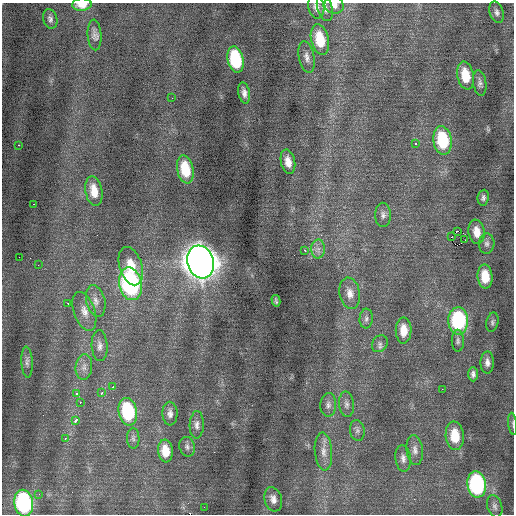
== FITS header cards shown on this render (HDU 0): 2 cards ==
NAXIS1  =                  512 / Axis length
NAXIS2  =                  512 / Axis length

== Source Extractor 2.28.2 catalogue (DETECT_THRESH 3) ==
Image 512 x 512 px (HDU 0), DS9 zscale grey, 1 PNG px = 1 image px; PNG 516 x 516 px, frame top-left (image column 1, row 512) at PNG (2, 3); each listed source drawn as its Kron ellipse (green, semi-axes under 4 px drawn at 4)
Background 0.00478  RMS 0.73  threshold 2.19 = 3 sigma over >= 5 px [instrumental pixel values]
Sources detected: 79; all 79 listed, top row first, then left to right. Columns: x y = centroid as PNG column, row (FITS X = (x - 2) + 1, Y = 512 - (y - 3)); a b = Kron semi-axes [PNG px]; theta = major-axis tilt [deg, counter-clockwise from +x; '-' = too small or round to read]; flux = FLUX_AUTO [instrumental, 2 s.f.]
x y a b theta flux
82 5 10 6 4 680
334 5 10 8 -19 320
316 7 12 8 -78 300
325 8 13 7 -75 290
497 12 11 7 -73 180
50 19 10 7 -74 180
94 35 15 7 -86 250
320 40 16 9 -77 1400
307 57 16 7 -79 300
236 59 13 8 -78 3300
465 76 14 8 -79 1100
480 83 13 6 -81 180
244 93 11 5 -79 240
172 98 2 2 - 24
443 140 14 9 -81 2700
416 143 3 3 - 890
19 145 3 2 - 530
288 162 12 7 -78 470
185 169 14 8 -78 1600
94 191 15 8 -80 760
483 198 8 5 83 140
34 204 2 2 - 290
383 215 12 8 -89 220
458 231 2 2 - 980
477 232 12 8 -81 580
451 237 2 2 - 620
465 240 2 2 - 58
487 244 10 8 86 190
318 249 9 7 89 240
305 250 3 3 - 500
19 257 2 2 - 24
200 262 17 13 -72 77000
38 265 2 2 - 140
131 266 20 11 -73 1100
485 277 12 7 -85 1100
130 284 16 11 -77 9400
350 293 16 10 -80 450
96 301 16 9 -77 440
276 301 6 2 -76 77
68 303 3 2 - 79
84 311 20 10 -71 580
366 319 10 6 86 160
458 321 13 10 -88 4600
492 322 10 6 77 130
404 330 13 8 89 680
458 341 11 6 -90 170
380 344 9 7 56 170
100 346 15 8 -87 300
27 362 15 6 -87 220
487 362 11 6 89 250
84 367 13 8 84 310
473 374 7 5 -89 160
113 387 3 2 - 280
442 389 2 2 - 150
102 393 4 3 - 120
76 394 4 3 - 160
80 402 3 2 - 120
346 404 13 7 -83 230
328 405 12 8 87 240
128 412 14 9 -79 3600
170 414 12 7 -88 240
75 421 3 3 - 960
513 424 11 3 -82 81
197 425 13 7 88 260
357 430 10 7 -80 180
455 436 14 9 -85 1300
65 438 3 3 - 77
133 438 10 6 -89 140
187 447 10 7 -76 170
415 450 15 8 -82 290
165 451 11 7 -84 770
323 452 19 8 -85 450
403 458 13 7 -83 250
477 484 13 9 -82 6700
39 494 2 2 - 28
273 499 12 8 -73 330
24 503 13 9 -80 7300
495 506 11 7 -74 200
204 507 3 2 - 45
At the frame edge (FLAGS 8, measured only in part): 5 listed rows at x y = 82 5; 334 5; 316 7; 325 8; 513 424